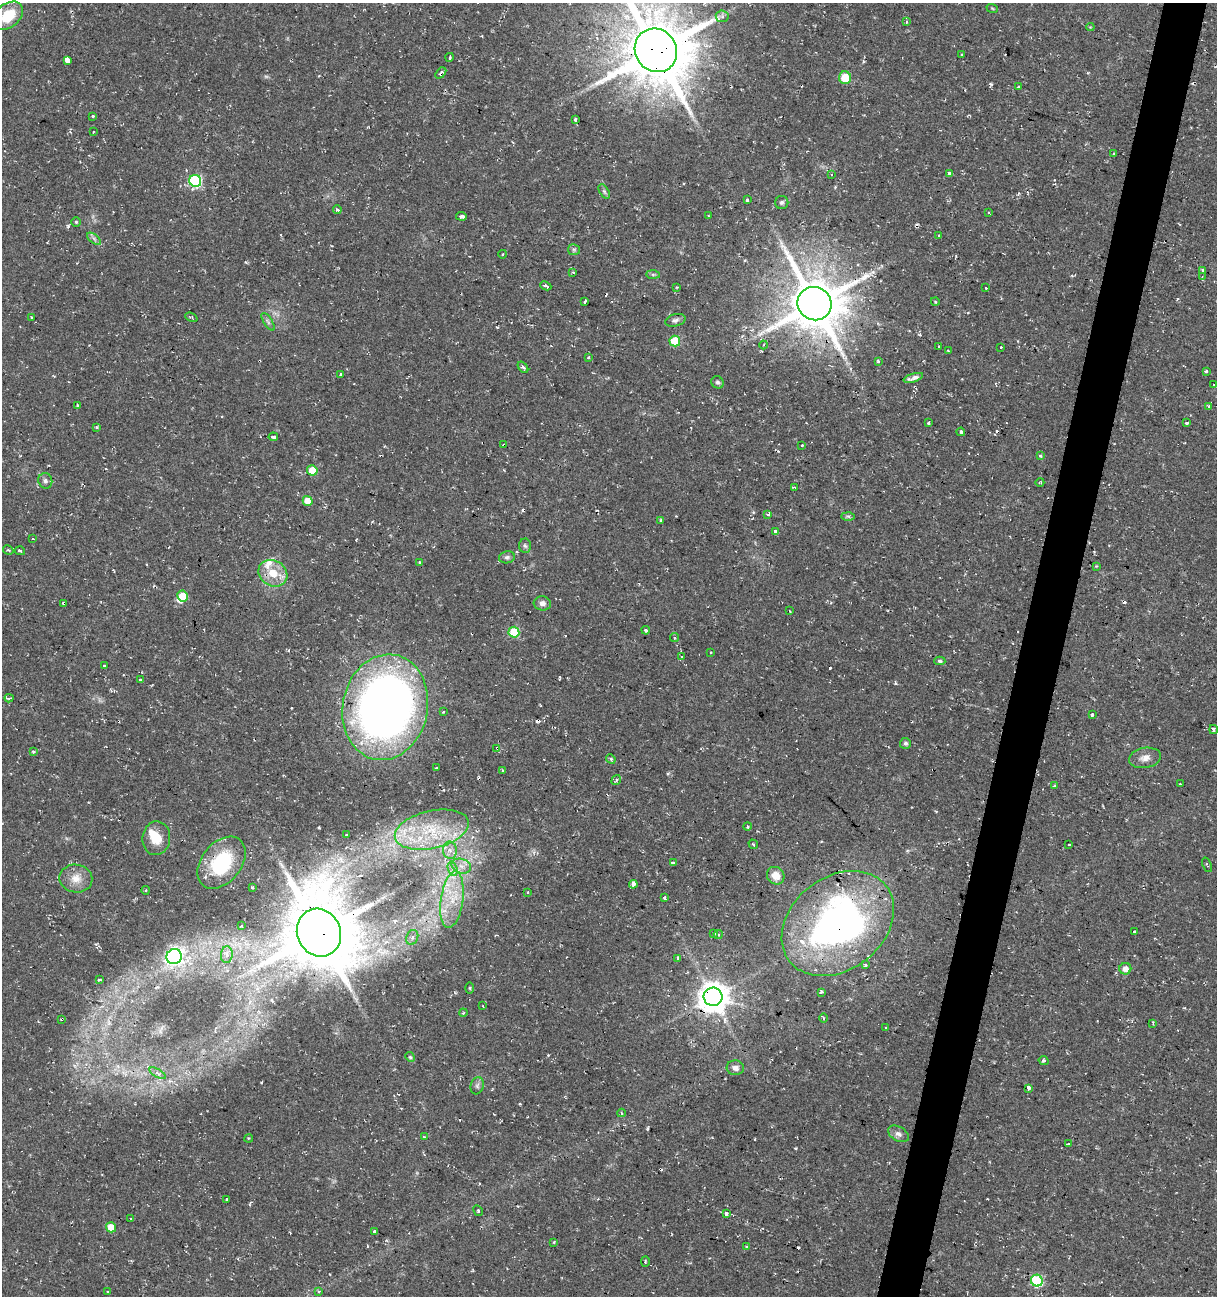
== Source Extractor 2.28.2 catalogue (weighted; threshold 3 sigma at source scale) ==
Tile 10 of 4 x 4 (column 2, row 3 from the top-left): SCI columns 1497-2711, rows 1295-2588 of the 5362 x 5188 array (HDU 1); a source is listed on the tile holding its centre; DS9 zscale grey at full resolution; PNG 1219 x 1298 px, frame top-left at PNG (2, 3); each listed source drawn as its Kron ellipse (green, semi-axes under 4 px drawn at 4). Shown black and unused: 4% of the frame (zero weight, under 2 of 3 exposures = <1% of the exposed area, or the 3 px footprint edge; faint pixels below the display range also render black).
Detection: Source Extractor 2.28.2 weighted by HDU 2 'WHT'; one run over the whole footprint, this tile lists its part. Background 0.0395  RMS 0.004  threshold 0.0181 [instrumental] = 3 sigma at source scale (4.5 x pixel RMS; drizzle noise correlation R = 1.50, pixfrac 1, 0.0396/0.0396 arcsec/px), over >= 5 px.
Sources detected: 218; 1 too faint to see at this stretch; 29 cosmic-ray / hot-pixel residue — neither listed nor drawn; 11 inside a brighter listed object's ellipse — not listed separately; the other 177 listed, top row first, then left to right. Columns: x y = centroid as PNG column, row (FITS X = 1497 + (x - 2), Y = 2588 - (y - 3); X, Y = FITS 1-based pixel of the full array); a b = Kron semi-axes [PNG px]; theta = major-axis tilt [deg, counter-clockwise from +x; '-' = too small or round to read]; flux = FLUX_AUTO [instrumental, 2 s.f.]
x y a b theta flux
992 8 6 3 -19 0.46
8 16 17 11 40 13
722 16 6 6 - 1.1
906 22 3 3 - 0.57
1090 27 4 4 - 0.43
656 50 22 20 -53 2900
962 55 3 3 - 0.92
450 57 4 3 - 0.94
67 60 4 3 - 38
441 73 7 4 49 1.2
845 78 6 6 - 12
1018 87 3 3 - 1.5
93 116 3 3 - 0.69
575 119 3 2 - 0.53
93 132 3 3 - 0.52
1113 154 3 2 - 0.39
832 174 3 3 - 0.78
949 174 4 3 - 6.2
195 181 6 6 - 45
604 191 8 4 -59 0.85
747 200 3 3 - 1.4
782 202 6 6 - 0.9
337 210 4 3 - 1.7
989 213 3 3 - 0.61
461 216 5 3 - 3.4
709 216 3 3 - 0.44
76 222 5 5 - 0.56
939 236 3 3 - 0.42
94 239 8 4 -38 1.1
574 250 6 5 - 0.76
503 254 4 3 - 0.33
1203 270 4 3 - 1.2
573 272 4 3 - 0.75
653 274 7 4 0 0.73
1202 277 3 3 - 0.54
546 286 6 3 -25 1.6
677 287 2 2 - 0.33
985 288 3 3 - 0.91
935 301 4 3 - 0.37
585 302 4 3 - 3.6
815 304 17 16 - 2100
191 317 6 3 -23 0.6
32 318 3 3 - 0.59
675 320 10 6 14 1.3
268 322 10 4 -57 0.94
675 341 5 5 - 17
764 345 4 3 - 0.37
939 346 3 3 - 1.1
1001 347 3 3 - 0.61
948 350 3 2 - 0.5
588 358 3 3 - 0.9
879 361 4 3 - 0.68
523 367 6 4 -52 0.7
1206 371 3 3 - 3.7
340 374 4 3 - 1.7
913 378 10 3 17 1.7
717 382 6 6 - 0.91
1214 385 4 3 - 1.2
77 406 3 3 - 0.89
1209 406 3 3 - 1.2
929 422 3 3 - 1.5
1187 423 3 3 - 2.1
97 427 3 3 - 1.1
961 432 4 3 - 1.2
273 437 5 3 - 2.5
504 445 3 3 - 1.9
802 445 3 3 - 0.88
1040 456 3 3 - 2.2
312 470 5 5 - 9.1
45 481 8 7 - 1.3
1040 482 4 3 - 0.38
795 488 4 3 - 0.43
308 501 5 4 - 6.5
768 514 4 3 - 1.5
848 516 7 4 -1 0.71
661 520 3 3 - 0.52
776 532 3 3 - 8.4
33 539 3 2 - 0.3
525 546 7 6 - 0.91
8 550 5 3 - 0.43
20 551 5 3 - 0.66
507 557 8 6 11 1.1
419 562 4 2 - 0.37
1096 566 4 3 - 0.41
273 573 15 12 -31 7.9
182 596 5 5 - 10
64 603 3 3 - 1.7
542 603 8 7 - 1.8
790 611 4 2 - 0.35
646 630 4 3 - 0.7
514 632 5 5 - 19
674 638 4 4 - 0.76
711 652 3 2 - 0.38
682 656 4 3 - 0.84
940 661 6 4 -2 0.87
104 665 3 3 - 0.95
140 680 4 2 - 0.54
9 698 4 2 - 0.56
385 707 53 42 78 360
444 712 3 3 - 0.8
1092 715 3 3 - 10
1213 730 4 3 - 3.1
905 743 5 5 - 0.84
497 748 4 3 - 4.1
33 752 4 4 - 0.88
1145 758 16 10 10 3.3
611 759 5 4 - 0.5
436 767 3 3 - 1.2
503 770 3 2 - 0.44
616 780 5 3 - 0.48
1180 784 3 3 - 0.6
1055 786 3 3 - 0.92
747 827 4 3 - 0.59
432 830 37 19 13 24
347 835 3 3 - 2.2
156 838 17 14 83 6.8
753 844 5 2 - 0.42
1069 845 3 2 - 0.55
450 850 8 7 - 2.4
222 863 29 20 51 28
673 863 4 3 - 1.2
1207 865 7 3 -69 0.66
461 866 10 7 -17 2.6
453 869 7 4 -72 1.5
776 876 9 8 - 4.1
76 878 16 14 -10 5.2
633 884 4 3 - 10
252 888 3 2 - 0.49
146 890 4 3 - 0.41
528 892 3 2 - 0.7
664 898 3 3 - 0.54
452 900 28 11 82 12
838 923 61 46 38 170
242 926 3 3 - 0.52
1134 932 3 3 - 3.6
319 933 24 21 -66 2600
714 933 3 3 - 1.1
718 934 5 4 - 1.1
412 937 8 6 69 1.5
227 955 8 6 85 1.9
174 957 8 7 - 110
678 958 4 3 - 1.7
865 965 3 3 - 0.92
1125 969 6 6 - 3
99 979 3 3 - 2.2
470 988 5 3 - 0.46
821 992 3 2 - 0.61
713 997 9 9 - 690
483 1006 3 2 - 0.23
463 1013 4 3 - 0.43
823 1018 5 3 - 0.42
62 1019 3 2 - 0.41
1153 1023 4 2 - 0.51
886 1027 3 2 - 0.37
410 1057 5 4 - 0.58
1044 1061 5 4 - 1
735 1068 8 7 - 2.1
157 1073 9 4 -30 0.93
477 1086 9 6 76 1.1
1028 1088 4 3 - 11
621 1113 4 3 - 0.51
898 1134 11 7 -30 1.9
424 1137 4 3 - 0.42
249 1138 4 3 - 0.39
1068 1144 3 3 - 1.6
227 1199 3 3 - 2.2
478 1211 6 3 -62 0.64
726 1214 4 3 - 2.1
131 1219 3 3 - 1.5
111 1227 5 5 - 6.9
375 1231 3 3 - 16
554 1242 3 2 - 0.42
747 1246 4 4 - 0.7
645 1261 5 3 - 0.37
1037 1281 6 5 - 38
107 1291 3 3 - 0.71
318 1291 3 3 - 1
Overlapping masked pixels (flux is a lower limit): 12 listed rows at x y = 656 50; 441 73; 815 304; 504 445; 64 603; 385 707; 497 748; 222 863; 838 923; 319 933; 713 997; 62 1019
Isophote crosses this tile's border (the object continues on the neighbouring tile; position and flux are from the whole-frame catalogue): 2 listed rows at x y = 8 16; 656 50
Unlisted compact peaks at least as high as the median listed source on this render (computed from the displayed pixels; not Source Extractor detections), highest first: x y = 991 84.